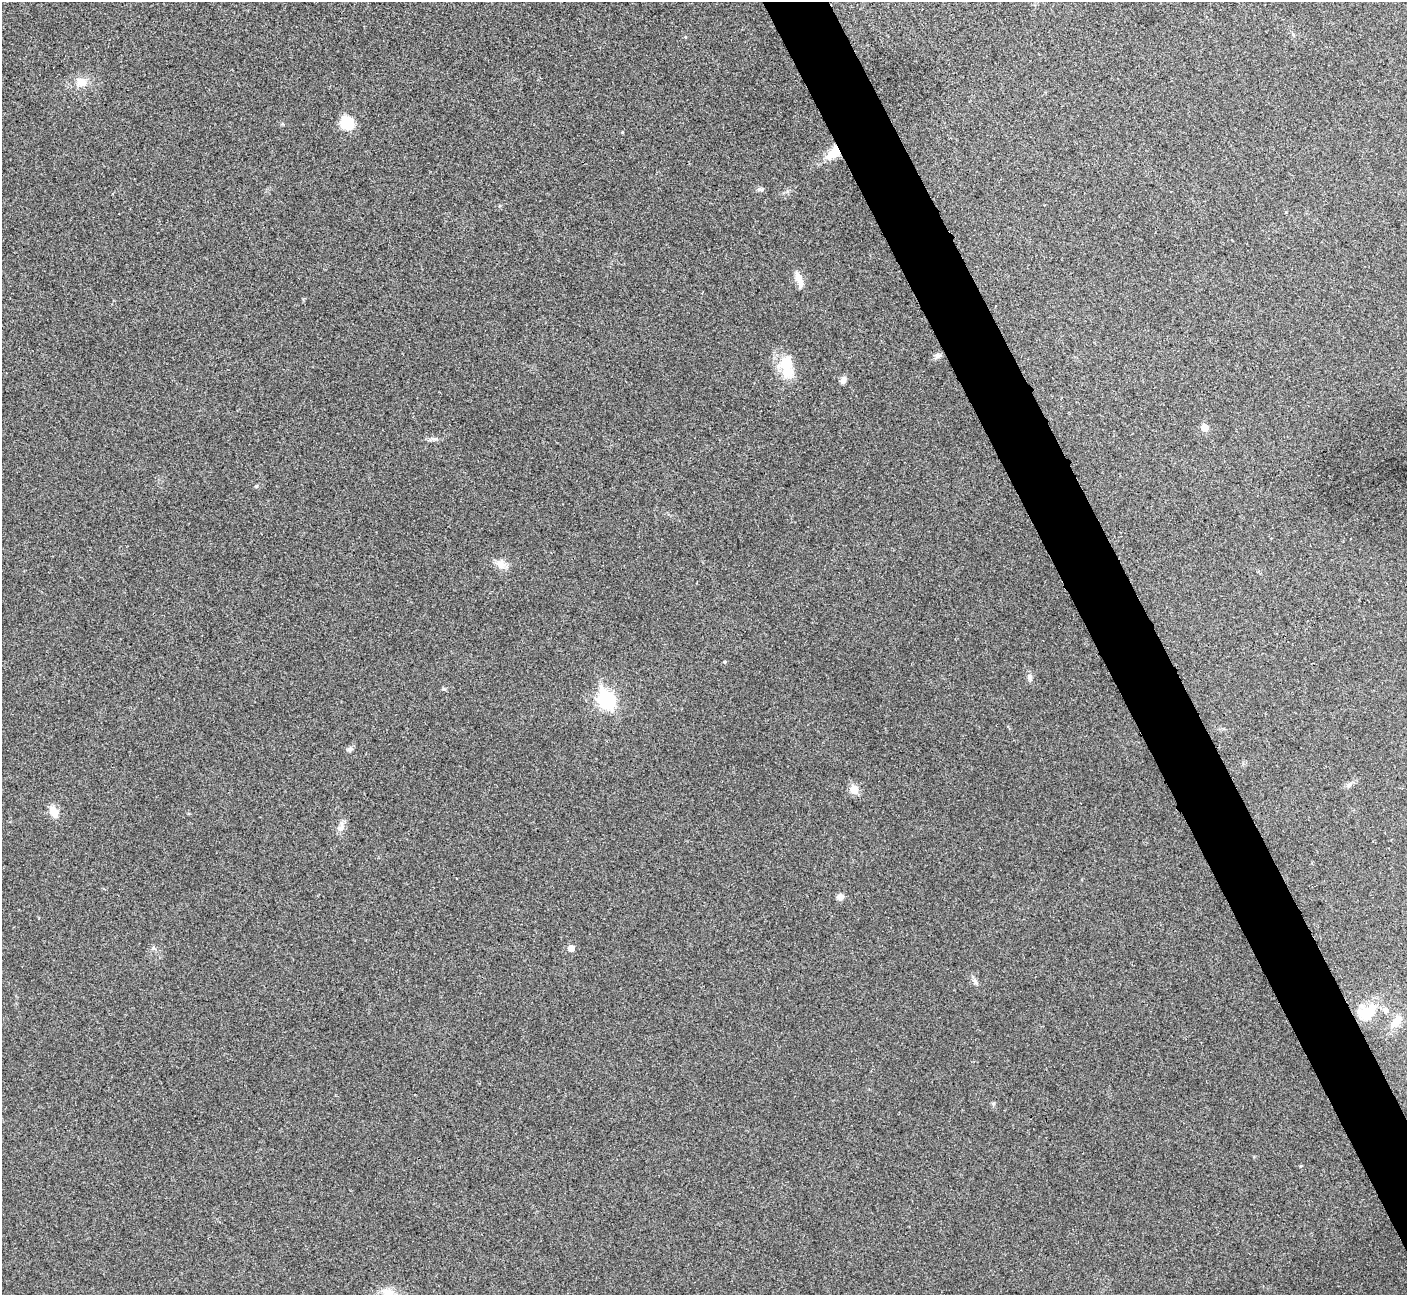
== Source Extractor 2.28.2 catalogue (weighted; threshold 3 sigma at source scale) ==
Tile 6 of 4 x 4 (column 2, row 2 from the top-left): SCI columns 1411-2815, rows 2746-4038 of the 5634 x 5622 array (HDU 1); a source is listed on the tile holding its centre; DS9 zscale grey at full resolution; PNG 1409 x 1297 px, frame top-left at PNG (2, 2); no overlay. Shown black and unused: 4% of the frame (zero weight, under 3 of 4 exposures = <1% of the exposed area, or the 3 px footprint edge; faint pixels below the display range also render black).
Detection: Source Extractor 2.28.2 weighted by HDU 2 'WHT'; one run over the whole footprint, this tile lists its part. Background 0.0537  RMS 0.0067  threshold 0.0302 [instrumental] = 3 sigma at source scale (4.5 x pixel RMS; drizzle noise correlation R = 1.50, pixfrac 1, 0.05/0.05 arcsec/px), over >= 5 px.
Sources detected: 29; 2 inside a brighter object's white glare — not listed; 1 inside a brighter listed object's ellipse — not listed separately; the other 26 listed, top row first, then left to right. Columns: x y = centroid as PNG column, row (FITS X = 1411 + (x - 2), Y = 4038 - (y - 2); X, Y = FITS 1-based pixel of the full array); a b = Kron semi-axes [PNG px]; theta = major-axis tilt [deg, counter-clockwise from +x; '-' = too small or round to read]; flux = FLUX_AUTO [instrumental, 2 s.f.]
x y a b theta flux
685 37 4 3 - 0.54
81 82 14 12 -13 7.5
347 123 12 10 -22 22
622 132 3 3 - 0.57
833 153 23 12 40 12
759 189 7 6 - 1.5
799 279 17 7 -70 7.1
938 356 11 7 28 2.5
787 368 31 19 -80 18
843 380 9 6 66 2.9
1205 428 5 5 - 11
434 439 11 4 4 2
501 564 13 11 -67 5.5
725 662 4 4 - 0.75
1030 677 11 7 -74 2.4
444 689 6 4 -41 0.88
607 700 9 7 -61 190
350 749 8 6 17 1.9
854 789 6 5 - 16
54 812 13 9 -67 7.9
340 828 12 8 35 3.5
840 897 8 7 - 3.5
571 948 5 5 - 5.9
975 981 11 5 -56 2.2
1371 1009 27 17 37 17
1397 1021 18 10 54 9.7
Overlapping masked pixels (flux is a lower limit): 1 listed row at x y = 833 153
Unlisted compact peaks at least as high as the median listed source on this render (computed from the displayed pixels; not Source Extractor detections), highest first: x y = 256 486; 993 1103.